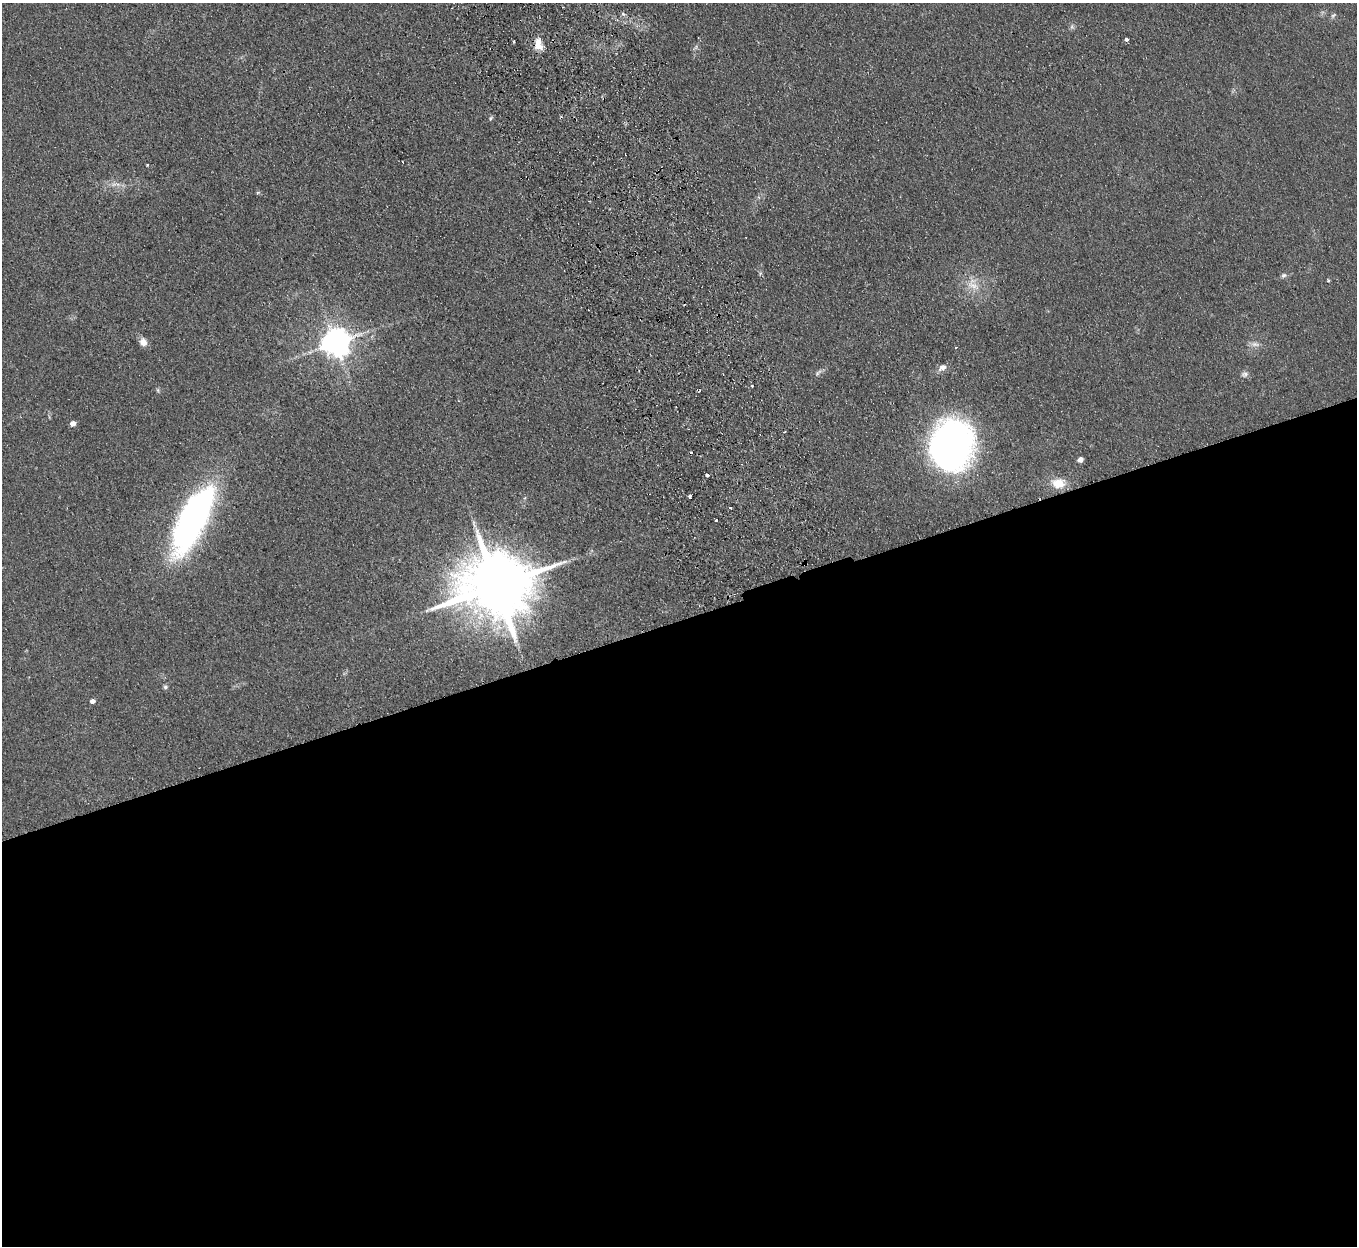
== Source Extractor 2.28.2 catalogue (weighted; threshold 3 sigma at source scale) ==
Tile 15 of 4 x 4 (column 3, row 4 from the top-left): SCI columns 2767-4121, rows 176-1419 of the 5532 x 5451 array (HDU 1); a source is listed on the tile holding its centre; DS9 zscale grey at full resolution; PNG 1359 x 1248 px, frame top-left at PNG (2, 3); no overlay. Shown black and unused: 50% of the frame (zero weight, under 2 of 3 exposures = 3% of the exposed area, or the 3 px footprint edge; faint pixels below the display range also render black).
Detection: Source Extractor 2.28.2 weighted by HDU 2 'WHT'; one run over the whole footprint, this tile lists its part. Background 0.103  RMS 0.011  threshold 0.0513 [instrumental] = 3 sigma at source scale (4.5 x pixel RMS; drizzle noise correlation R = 1.50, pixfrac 1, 0.05/0.05 arcsec/px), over >= 5 px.
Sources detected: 37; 1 too faint to see at this stretch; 5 cosmic-ray / hot-pixel residue — not listed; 1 inside a brighter listed object's ellipse — not listed separately; the other 30 listed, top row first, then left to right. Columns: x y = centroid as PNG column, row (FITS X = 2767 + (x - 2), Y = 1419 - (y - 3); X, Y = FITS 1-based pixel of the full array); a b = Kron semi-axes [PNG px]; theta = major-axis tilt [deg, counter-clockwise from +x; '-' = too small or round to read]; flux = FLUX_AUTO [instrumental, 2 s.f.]
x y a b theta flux
1333 16 8 4 56 2.1
1072 27 7 5 -45 2.3
1126 39 4 3 - 10
538 42 15 8 72 11
490 118 6 5 - 1.9
147 165 3 3 - 2.5
258 192 6 3 20 1.3
1284 275 7 6 - 2.8
1328 281 4 4 - 1.2
973 285 22 15 -50 20
143 342 9 8 - 8.6
335 343 9 8 - 1700
1255 344 14 6 -6 5.5
942 368 11 8 31 5.9
1245 374 10 7 23 3.9
752 386 3 2 - 2.2
158 390 6 4 -88 1.6
73 423 5 4 - 8.3
784 432 3 2 - 1.5
951 446 42 36 81 510
1080 459 5 4 - 7.7
707 475 3 3 - 27
1058 483 17 11 -5 19
690 496 4 3 - 2.5
730 508 3 2 - 1.7
193 519 74 25 63 380
716 521 3 3 - 4.7
495 586 22 16 13 12000
165 687 6 5 - 2.2
92 701 5 4 - 5.5